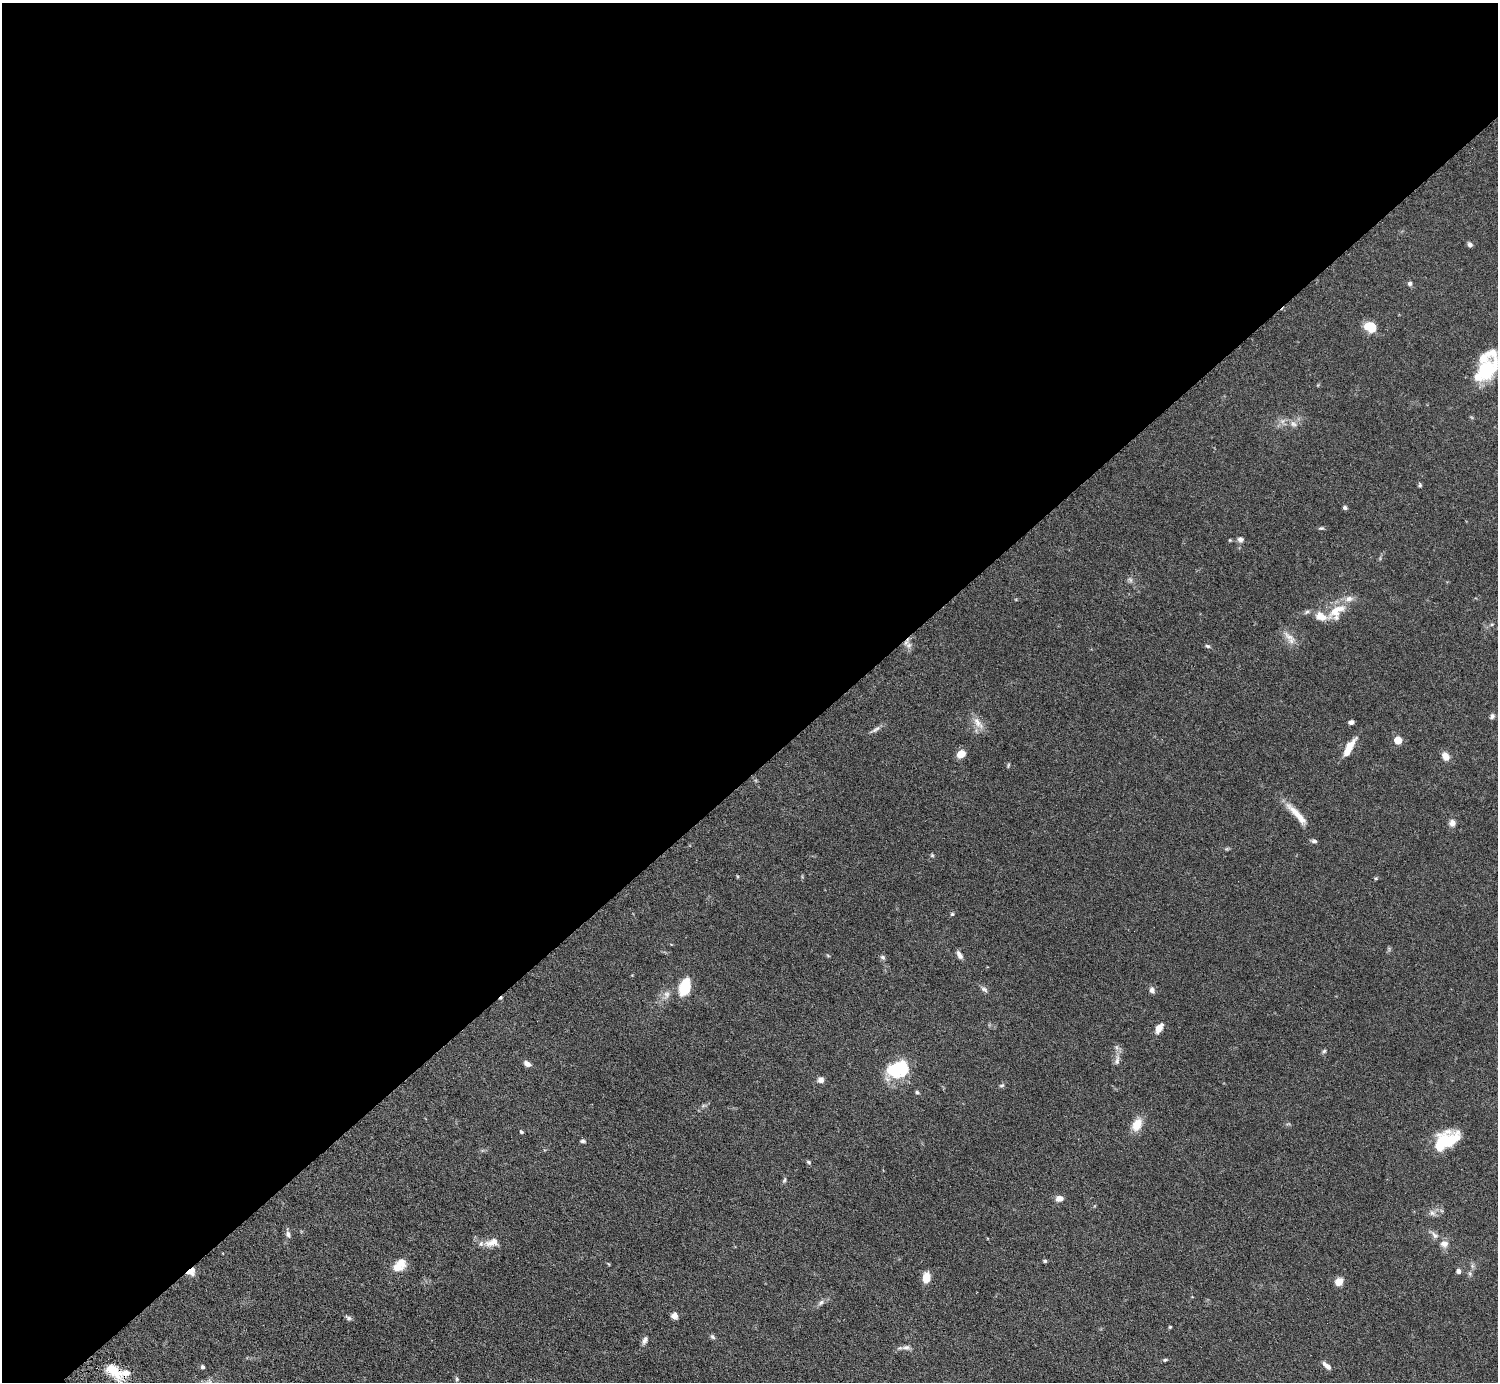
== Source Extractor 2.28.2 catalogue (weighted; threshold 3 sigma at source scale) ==
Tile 2 of 4 x 4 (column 2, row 1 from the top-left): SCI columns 1502-2997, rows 4449-5828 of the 6034 x 6030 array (HDU 1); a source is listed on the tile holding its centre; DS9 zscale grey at full resolution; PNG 1500 x 1384 px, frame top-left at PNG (2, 3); no overlay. Shown black and unused: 56% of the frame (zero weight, under 4 of 7 exposures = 3% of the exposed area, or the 3 px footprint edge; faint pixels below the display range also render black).
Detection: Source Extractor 2.28.2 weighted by HDU 2 'WHT'; one run over the whole footprint, this tile lists its part. Background 0.073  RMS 0.0036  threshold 0.0146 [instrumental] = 3 sigma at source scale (4.09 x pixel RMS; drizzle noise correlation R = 1.36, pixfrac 0.8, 0.05/0.05 arcsec/px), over >= 5 px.
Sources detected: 84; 9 inside a brighter listed object's ellipse — not listed separately; the other 75 listed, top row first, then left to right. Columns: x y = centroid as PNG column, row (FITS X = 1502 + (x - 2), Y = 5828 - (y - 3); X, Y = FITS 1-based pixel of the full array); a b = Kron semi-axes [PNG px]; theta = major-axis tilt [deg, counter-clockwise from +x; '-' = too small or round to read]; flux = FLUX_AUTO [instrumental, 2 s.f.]
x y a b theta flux
1470 244 6 5 - 0.85
1410 283 6 6 - 0.67
1368 326 11 8 -19 6.7
1488 370 29 19 50 16
1293 424 9 6 -17 1.3
1420 485 5 5 - 0.48
1345 507 5 4 - 0.83
1321 528 7 4 6 0.5
1240 539 8 6 -10 1.1
1230 540 4 4 - 0.31
1130 580 9 3 -45 0.65
1334 612 23 18 -88 6.5
1492 624 5 4 - 0.42
1289 637 19 7 -38 2.6
909 645 8 6 21 1.2
1208 646 7 4 -26 0.55
1492 716 7 5 55 0.83
1351 722 5 4 - 1
978 723 21 8 -53 2.9
876 729 15 5 32 1.2
1398 740 5 5 - 9.4
1349 748 20 7 61 5.5
961 754 8 7 - 4.1
1445 756 9 7 -55 2.8
1008 765 6 4 72 0.38
1297 814 37 7 -46 5.3
1452 823 8 7 - 1.6
1314 841 8 5 -14 0.7
932 855 5 5 - 0.42
1376 878 5 3 - 0.38
952 914 5 5 - 0.42
959 955 9 5 -61 1.5
883 957 7 5 -40 0.69
684 987 18 11 72 8.9
984 989 10 6 -30 0.92
1152 990 8 7 - 1.1
667 994 9 8 - 1.6
1159 1028 11 6 58 2.9
1324 1051 5 5 - 0.53
1117 1060 14 6 77 1.7
527 1064 7 5 -29 1.7
898 1069 25 16 23 18
821 1080 8 7 - 1.4
1002 1085 7 4 17 0.58
917 1092 5 4 - 0.52
1137 1124 15 10 63 4.8
521 1132 4 3 - 0.59
1446 1140 27 15 29 15
583 1141 5 5 - 0.66
809 1162 6 4 -29 0.48
784 1180 8 4 67 0.56
1059 1198 8 6 4 2.3
1432 1213 9 6 -17 1.2
288 1234 10 5 -77 1
1434 1235 13 6 -45 1.4
492 1242 19 10 18 3.5
1444 1244 10 8 -17 1.9
1045 1261 5 4 - 0.48
397 1267 17 11 -1 3.4
191 1271 9 7 22 3.3
1458 1271 6 5 - 1
926 1278 10 6 84 4.8
1339 1282 9 8 - 2.6
821 1302 8 5 53 0.91
674 1315 8 7 - 1.5
349 1318 7 5 -3 0.81
1170 1327 4 4 - 0.32
712 1337 7 5 -51 0.68
644 1340 10 6 70 1.1
906 1347 10 6 1 1.2
1165 1360 5 4 - 0.44
1327 1366 11 5 -42 1.7
203 1367 5 4 - 0.68
113 1370 18 9 -40 9.3
457 1379 5 5 - 0.53
Overlapping masked pixels (flux is a lower limit): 2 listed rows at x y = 191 1271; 113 1370